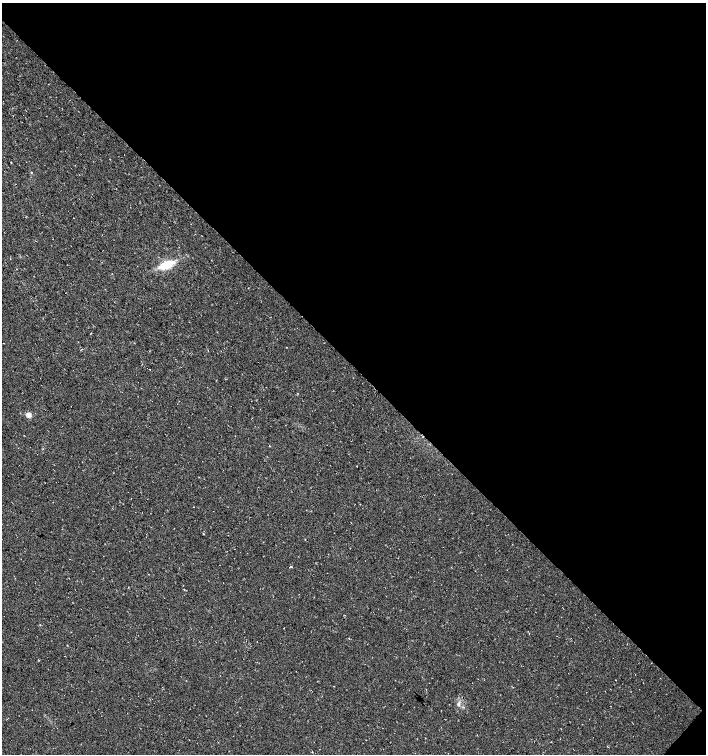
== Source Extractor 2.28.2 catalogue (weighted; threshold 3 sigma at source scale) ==
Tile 8 of 4 x 4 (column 4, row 2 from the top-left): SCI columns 4460-5867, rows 3009-4512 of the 6032 x 6030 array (HDU 1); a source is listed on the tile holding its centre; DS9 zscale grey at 2 x 2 block average (1 PNG px = mean of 2 x 2 image px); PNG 708 x 756 px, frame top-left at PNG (2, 3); no overlay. Shown black and unused: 49% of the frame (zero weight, under 3 of 4 exposures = <1% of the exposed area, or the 3 px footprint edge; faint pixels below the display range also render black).
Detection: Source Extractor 2.28.2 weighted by HDU 2 'WHT'; one run over the whole footprint, this tile lists its part. Background 0.00754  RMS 0.0039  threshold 0.0178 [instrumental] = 3 sigma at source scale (4.5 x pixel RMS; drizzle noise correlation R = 1.50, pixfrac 1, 0.0396/0.0396 arcsec/px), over >= 5 px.
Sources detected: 6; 1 cosmic-ray / hot-pixel residue — not listed; the other 5 listed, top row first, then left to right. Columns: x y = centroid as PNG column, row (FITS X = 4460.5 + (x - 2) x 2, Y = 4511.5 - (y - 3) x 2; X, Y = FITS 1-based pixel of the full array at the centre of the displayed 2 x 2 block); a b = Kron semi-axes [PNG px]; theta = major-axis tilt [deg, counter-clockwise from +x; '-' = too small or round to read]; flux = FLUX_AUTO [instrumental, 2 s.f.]
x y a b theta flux
166 265 13 6 20 24
28 415 3 2 - 20
291 566 2 2 - 2.7
616 680 2 2 - 0.41
458 704 5 4 - 2